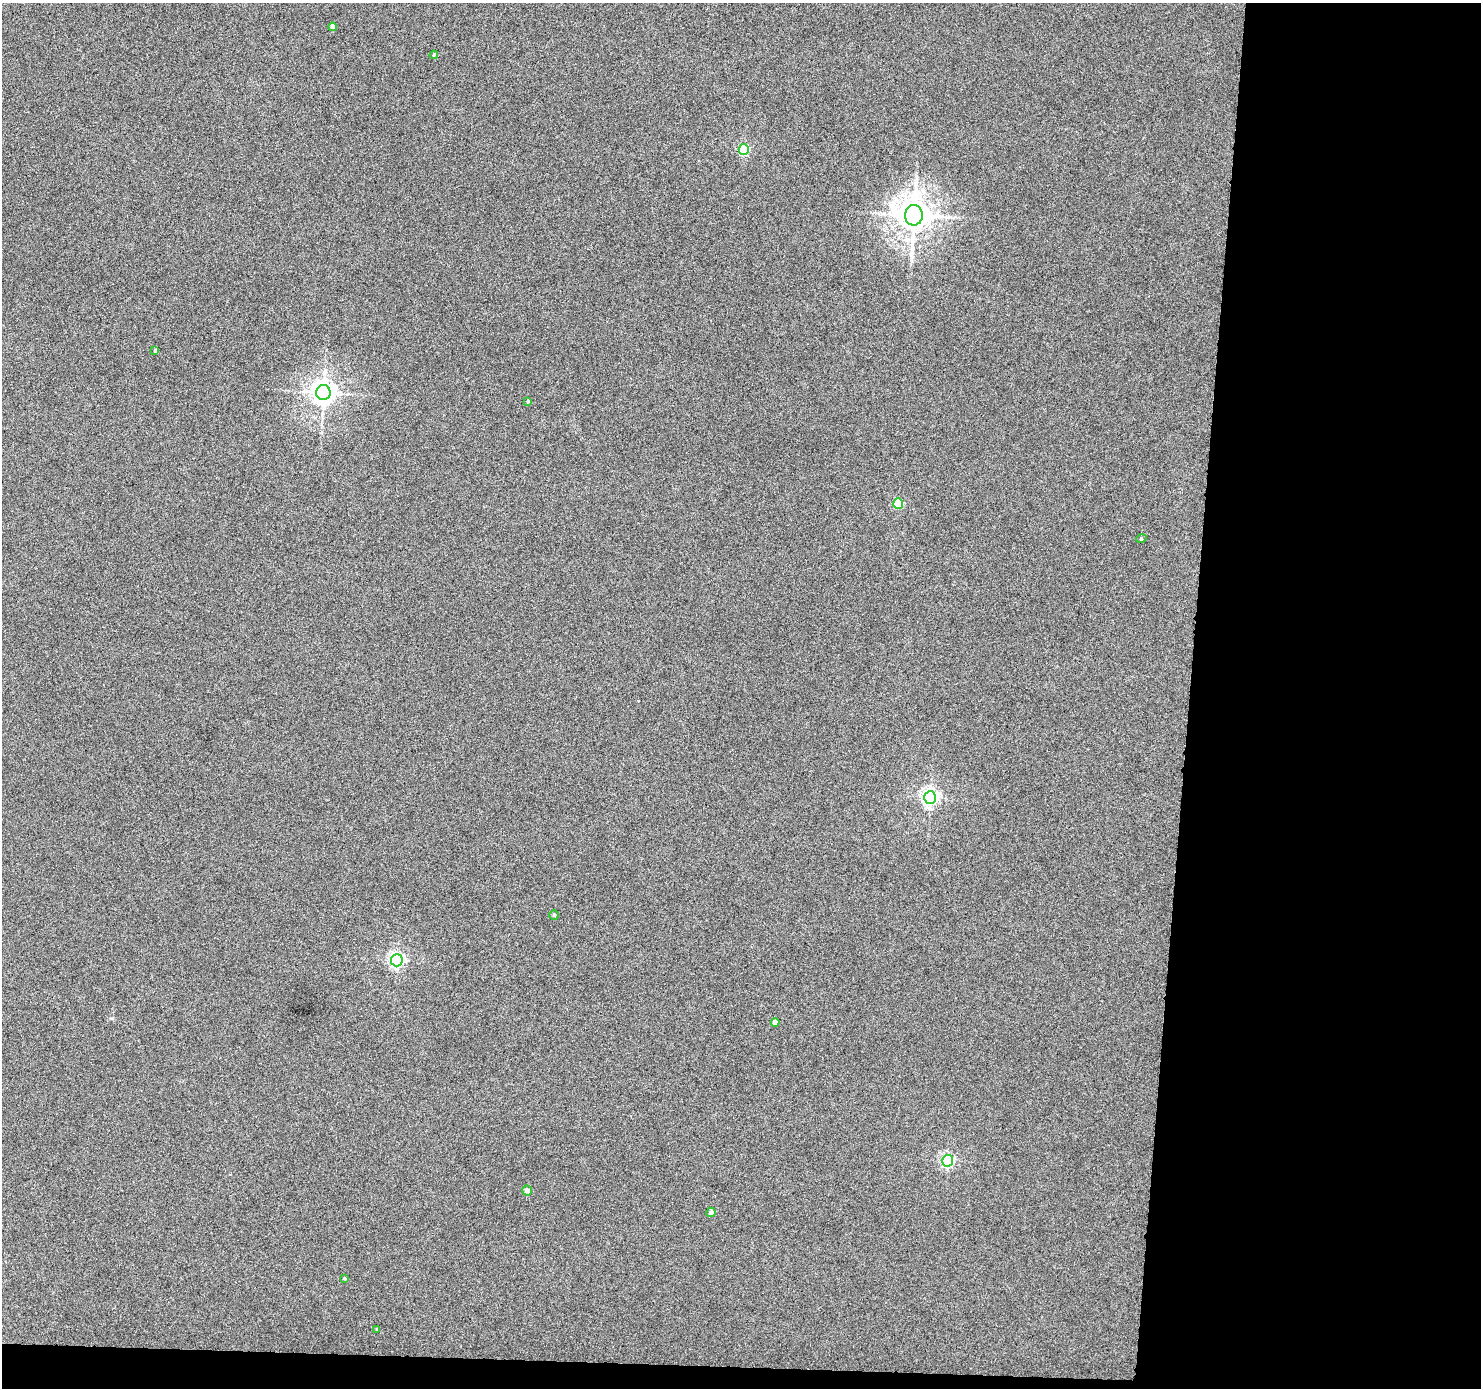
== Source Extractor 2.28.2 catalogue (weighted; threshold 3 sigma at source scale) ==
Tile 9 of 3 x 3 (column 3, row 3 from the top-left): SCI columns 2958-4436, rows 99-1484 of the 4438 x 4453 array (HDU 1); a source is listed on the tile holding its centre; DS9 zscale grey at full resolution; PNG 1483 x 1390 px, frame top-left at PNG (2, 3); each listed source drawn as its Kron ellipse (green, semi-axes under 4 px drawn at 4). Shown black and unused: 21% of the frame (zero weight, under 4 of 8 exposures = <1% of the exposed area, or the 3 px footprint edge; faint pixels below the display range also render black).
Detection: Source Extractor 2.28.2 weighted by HDU 2 'WHT'; one run over the whole footprint, this tile lists its part. Background 7.24e-04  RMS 0.0037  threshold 0.0153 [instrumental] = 3 sigma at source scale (4.09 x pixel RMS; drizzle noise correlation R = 1.36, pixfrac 0.8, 0.05/0.05 arcsec/px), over >= 5 px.
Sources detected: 18; all 18 listed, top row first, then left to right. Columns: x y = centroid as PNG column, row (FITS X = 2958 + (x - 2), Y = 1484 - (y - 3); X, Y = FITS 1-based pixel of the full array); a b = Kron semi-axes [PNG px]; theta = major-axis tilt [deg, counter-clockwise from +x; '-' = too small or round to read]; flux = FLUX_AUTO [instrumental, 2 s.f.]
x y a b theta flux
333 27 4 4 - 1.9
434 55 4 4 - 0.38
744 149 5 5 - 34
914 215 10 9 - 690
155 350 3 3 - 0.54
323 393 7 7 - 340
528 401 4 3 - 0.39
898 503 5 5 - 18
1141 539 5 3 - 0.33
930 797 6 6 - 120
554 915 4 4 - 0.45
397 960 6 6 - 84
775 1022 4 4 - 2.3
948 1161 6 5 - 64
527 1190 5 4 - 1.9
711 1212 5 4 - 1.5
345 1278 4 3 - 0.38
377 1329 4 3 - 0.37